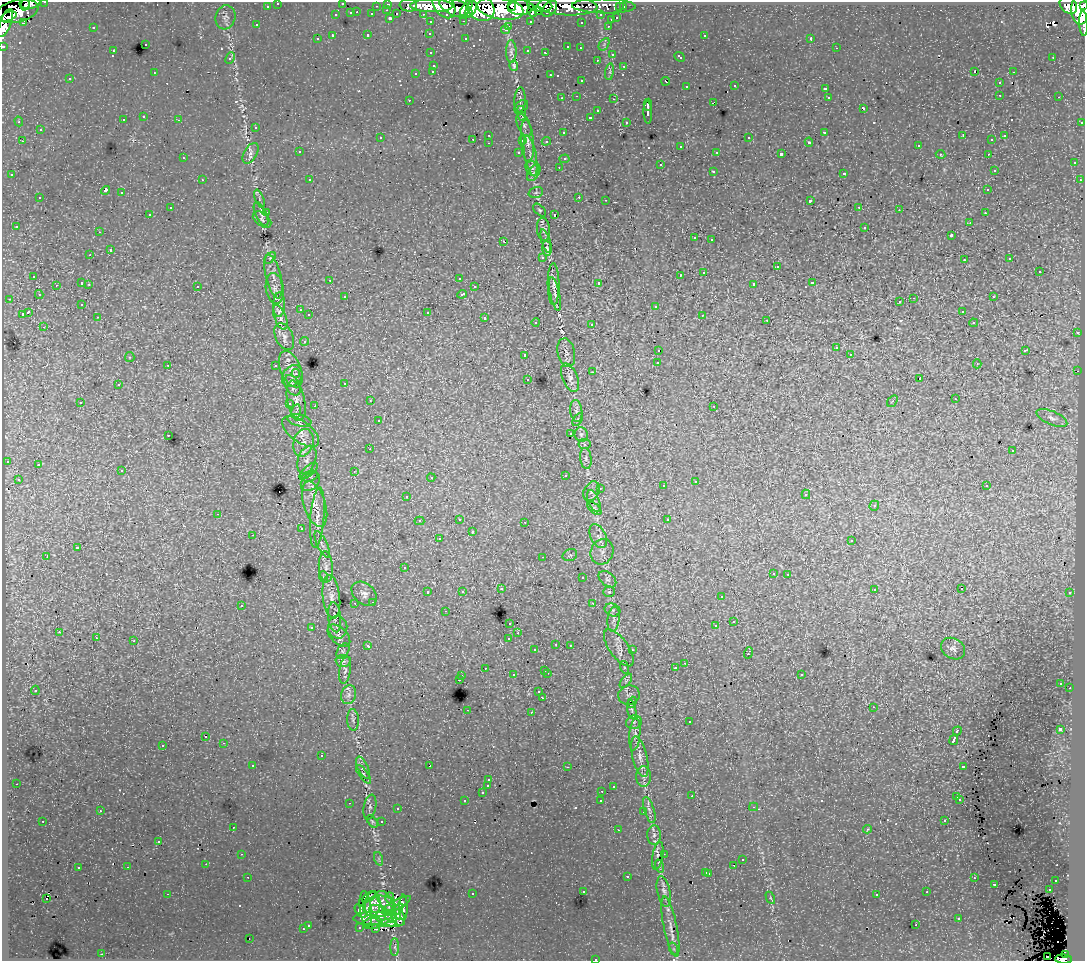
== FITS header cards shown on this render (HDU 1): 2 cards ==
NAXIS1  =                 1083
NAXIS2  =                  959

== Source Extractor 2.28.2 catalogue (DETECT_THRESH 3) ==
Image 1083 x 959 px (HDU 1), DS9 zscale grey, 1 PNG px = 1 image px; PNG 1087 x 963 px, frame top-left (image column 1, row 959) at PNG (2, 2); each listed source drawn as its Kron ellipse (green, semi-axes under 4 px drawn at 4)
Background 206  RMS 2.2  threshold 6.64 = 3 sigma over >= 5 px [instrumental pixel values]
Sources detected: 595; of the 595, the 500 brightest by FLUX_AUTO listed and drawn (95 fainter detections omitted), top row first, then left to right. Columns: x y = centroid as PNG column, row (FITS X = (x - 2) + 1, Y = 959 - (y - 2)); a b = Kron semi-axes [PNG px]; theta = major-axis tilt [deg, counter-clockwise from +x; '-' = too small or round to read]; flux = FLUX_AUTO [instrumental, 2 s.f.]
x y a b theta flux
45 2 3 2 - 4100
30 3 11 5 4 43000
278 3 3 3 - 3600
342 3 3 3 - 580
388 4 3 3 - 5600
25 5 5 3 - 31000
408 5 8 6 -8 21000
540 5 13 6 -5 97000
1068 5 10 7 -44 120000
267 6 3 3 - 2000
376 6 3 2 - 1400
431 6 21 6 -1 260000
444 6 14 9 -52 180000
512 6 5 3 - 54000
568 6 30 9 -2 150000
604 6 32 7 -1 50000
1084 6 4 2 - 63000
620 7 3 3 - 1600
623 7 3 3 - 2600
456 8 18 8 -21 240000
466 8 9 4 53 130000
521 8 13 7 1 250000
471 9 8 5 68 130000
481 9 13 12 - 290000
501 9 23 10 -10 650000
549 9 9 6 48 100000
387 10 3 2 - 350
532 10 6 4 -81 85000
1080 10 15 9 -88 410000
17 11 21 11 13 270000
538 11 4 3 - 79000
357 12 3 2 - 470
351 13 3 3 - 990
372 14 3 3 - 1600
397 14 3 2 - 320
423 14 3 2 - 2800
336 15 3 3 - 450
601 15 3 3 - 2200
8 16 8 3 21 140000
225 17 12 10 75 730
390 18 3 3 - 1500
617 18 3 3 - 670
611 20 3 3 - 690
464 21 3 2 - 490
530 21 3 3 - 1800
431 22 3 3 - 2700
581 22 3 2 - 200
6 23 15 5 69 210000
23 23 3 3 - 200
1084 23 13 4 -87 47000
257 25 3 2 - 210
509 26 3 3 - 650
608 26 3 3 - 450
93 27 3 2 - 960
505 30 4 3 - 440
430 33 4 4 - 240
368 35 3 3 - 630
704 35 3 3 - 370
333 36 3 3 - 1600
466 38 3 3 - 330
811 38 3 3 - 19000
317 39 3 2 - 200
145 44 3 3 - 510
604 44 7 4 58 280
3 46 3 3 - 6400
568 47 3 3 - 630
580 48 3 2 - 240
836 48 3 2 - 230
528 50 4 3 - 240
113 51 3 3 - 320
511 52 11 5 -89 670
431 53 3 2 - 270
546 53 4 3 - 440
612 54 3 3 - 410
680 57 5 3 - 380
1053 57 3 2 - 220
230 58 6 3 64 600
597 60 3 2 - 210
434 66 3 3 - 470
514 66 5 3 - 310
624 66 3 3 - 420
433 71 3 3 - 340
975 71 3 3 - 1300
154 72 3 2 - 220
610 72 8 4 82 290
1013 72 3 2 - 430
416 73 3 3 - 740
550 75 3 2 - 520
70 79 3 3 - 270
582 81 3 2 - 800
666 81 4 3 - 590
999 83 3 3 - 370
735 86 3 3 - 500
686 87 3 3 - 340
825 89 3 3 - 510
1000 95 3 2 - 400
577 96 3 2 - 240
828 97 3 3 - 370
1059 97 3 2 - 280
562 98 3 2 - 220
614 99 3 2 - 550
409 100 3 2 - 240
520 100 12 5 87 520
713 102 4 2 - 530
648 105 6 3 88 2600
521 107 8 5 46 340
863 108 4 3 - 930
598 110 3 3 - 470
648 112 11 3 -88 3200
521 113 7 5 -87 350
144 117 3 3 - 410
590 117 3 3 - 1400
123 120 3 3 - 300
179 120 3 2 - 260
19 121 5 4 - 200
626 122 3 3 - 210
1082 122 3 2 - 1100
524 125 12 6 -64 570
256 127 3 3 - 440
40 130 3 3 - 440
824 132 3 2 - 910
563 133 3 3 - 260
489 135 3 2 - 290
963 136 4 3 - 730
1004 136 4 3 - 280
380 138 3 2 - 310
749 138 3 3 - 550
473 139 3 2 - 460
523 140 3 3 - 970
992 140 3 3 - 210
22 141 3 2 - 390
527 141 21 6 -85 900
546 141 4 4 - 250
809 142 5 4 - 230
489 143 3 2 - 190
681 146 3 3 - 360
918 146 3 3 - 340
299 152 3 3 - 400
717 152 4 3 - 240
251 153 11 6 59 720
519 153 3 3 - 360
781 154 4 3 - 2700
940 154 5 4 - 230
988 154 3 2 - 280
531 156 21 6 -80 1100
183 158 3 3 - 220
564 159 5 4 - 230
1074 163 3 3 - 390
660 165 3 3 - 640
559 167 3 2 - 240
532 168 8 6 -60 410
994 170 3 3 - 270
713 171 3 3 - 500
534 173 9 5 57 450
844 173 3 3 - 500
12 175 3 3 - 290
202 180 3 3 - 370
310 180 3 2 - 210
1081 180 3 2 - 220
105 190 4 3 - 2200
988 190 3 3 - 250
536 192 7 5 18 290
121 193 3 3 - 560
579 197 3 2 - 480
40 198 3 3 - 500
259 199 9 3 -69 300
606 200 3 2 - 200
810 201 4 3 - 1600
859 207 3 2 - 320
171 208 3 3 - 350
539 210 7 4 -46 250
899 210 3 2 - 250
266 212 3 2 - 290
985 213 3 3 - 260
150 214 4 3 - 1600
261 214 13 5 -65 700
554 215 3 3 - 1700
262 220 10 6 -37 470
970 222 3 3 - 220
16 226 3 3 - 320
865 227 3 3 - 600
543 229 11 6 -84 600
99 232 3 2 - 220
951 235 3 3 - 1300
695 238 3 3 - 370
712 239 3 3 - 690
504 241 3 2 - 610
546 241 12 3 -74 340
547 248 7 5 -87 280
110 250 3 3 - 1000
90 255 3 2 - 270
542 257 3 3 - 780
270 258 7 4 44 260
1010 259 3 3 - 310
964 260 3 2 - 320
777 267 3 3 - 1200
704 272 3 3 - 660
1039 272 3 3 - 800
680 275 3 2 - 5200
34 276 3 3 - 310
273 277 22 7 -77 1300
460 278 4 3 - 210
330 280 3 2 - 260
82 283 3 3 - 970
599 283 3 3 - 2900
812 283 3 3 - 790
89 284 3 3 - 350
554 284 21 6 -89 800
754 284 4 3 - 1200
56 285 3 2 - 260
197 286 3 3 - 1200
474 287 3 3 - 460
275 289 15 9 -81 1000
39 294 4 4 - 270
462 294 5 3 - 680
555 294 17 4 -78 720
345 297 3 3 - 400
993 297 3 3 - 370
914 298 3 2 - 590
9 299 3 3 - 300
900 302 3 3 - 400
82 304 3 3 - 210
279 305 12 6 88 570
656 306 3 3 - 540
300 310 3 2 - 280
962 311 3 2 - 370
28 312 4 3 - 2000
428 312 3 3 - 810
22 314 4 3 - 920
309 315 3 3 - 450
702 315 3 2 - 350
98 317 3 2 - 300
280 317 13 6 -68 650
485 318 3 3 - 710
767 320 3 2 - 300
536 322 4 4 - 350
973 323 4 4 - 320
592 324 3 3 - 880
44 327 4 3 - 370
1077 333 3 3 - 490
284 336 14 9 -65 940
304 341 4 4 - 430
836 348 4 4 - 380
658 350 3 2 - 560
1025 350 3 3 - 710
566 353 14 8 -78 930
850 354 4 4 - 320
525 355 4 3 - 550
130 357 5 4 - 210
658 362 3 3 - 1300
977 364 4 4 - 280
168 365 3 2 - 420
276 366 3 3 - 600
291 369 19 10 -67 1700
1078 371 2 2 - 280
593 372 3 2 - 1000
296 373 4 4 - 360
292 376 12 9 55 990
570 378 15 7 -67 800
528 379 4 3 - 320
920 379 3 3 - 1300
345 383 3 3 - 1200
118 385 3 3 - 460
292 385 11 7 -60 790
955 399 3 3 - 220
296 401 20 8 -79 1600
370 401 3 3 - 400
892 401 6 4 56 220
80 402 3 3 - 350
290 404 3 3 - 620
315 406 3 3 - 1600
714 406 3 2 - 260
296 411 7 4 76 520
576 411 11 6 -83 640
1052 418 16 7 -23 940
578 419 7 4 59 290
299 420 12 6 -12 700
378 421 3 3 - 250
301 431 21 10 -36 1800
571 434 3 3 - 310
581 434 7 6 - 360
168 435 3 2 - 430
303 443 14 10 74 1400
584 444 6 5 - 440
370 449 3 2 - 290
1012 451 4 3 - 290
586 458 10 5 -83 550
307 460 14 9 70 1300
7 461 3 3 - 310
38 465 3 3 - 450
122 471 4 3 - 360
309 471 11 5 41 590
354 472 4 3 - 280
565 475 3 2 - 280
310 476 8 5 17 360
431 478 4 3 - 290
18 479 4 3 - 290
695 481 3 2 - 320
310 482 11 8 44 650
663 486 3 3 - 370
986 486 3 3 - 230
600 488 3 3 - 270
592 491 10 7 61 650
806 494 5 4 - 350
407 496 3 3 - 320
594 501 11 5 -69 430
315 504 23 11 -72 2300
874 506 5 4 - 340
594 508 8 4 -40 290
218 514 3 2 - 420
317 518 30 7 85 1900
459 519 3 3 - 540
667 520 3 3 - 330
419 521 5 4 - 370
525 522 3 3 - 240
301 529 4 3 - 250
472 532 3 3 - 670
253 535 3 2 - 250
598 536 13 7 -63 1400
439 539 3 3 - 430
852 541 3 3 - 400
322 544 14 5 -65 650
77 548 4 3 - 1200
602 552 13 11 67 1200
570 555 7 6 - 280
47 556 3 2 - 1100
543 557 3 2 - 290
326 567 15 7 -87 970
404 568 3 3 - 230
773 573 3 3 - 330
788 574 3 2 - 340
324 577 6 4 -69 200
582 578 3 3 - 450
607 579 10 6 -40 600
501 589 3 3 - 430
874 589 3 3 - 440
962 589 3 2 - 280
462 591 4 3 - 420
428 592 3 3 - 580
609 592 6 5 - 230
1070 593 4 3 - 420
364 594 14 10 -41 1100
331 597 22 8 -83 1400
721 597 4 3 - 340
373 602 3 3 - 440
355 603 3 2 - 290
593 603 3 3 - 240
241 605 3 3 - 500
612 610 8 6 -21 500
445 611 3 2 - 280
335 617 15 6 -84 740
614 619 13 6 83 660
734 621 3 3 - 1500
510 623 3 3 - 400
716 626 3 3 - 1500
312 627 3 3 - 530
338 627 11 9 -87 730
59 632 3 2 - 390
518 633 3 3 - 250
339 636 14 8 -44 860
96 638 3 2 - 420
509 638 4 3 - 950
134 641 3 3 - 1200
556 644 3 2 - 250
570 645 3 3 - 430
368 646 4 3 - 400
619 648 22 9 -54 1400
953 649 13 10 -32 890
535 650 3 3 - 290
632 650 3 3 - 420
343 651 8 5 54 370
748 653 6 3 70 1100
343 661 7 6 - 380
685 663 3 3 - 310
624 667 6 4 -72 280
485 668 3 2 - 310
675 668 3 3 - 1200
345 670 14 5 82 600
545 670 3 3 - 390
547 673 3 2 - 720
801 674 3 3 - 460
513 675 3 3 - 430
462 676 3 3 - 450
459 679 3 3 - 670
626 681 8 4 53 370
1061 683 3 2 - 240
1070 688 3 2 - 280
35 690 5 4 - 210
539 692 3 3 - 280
349 695 9 7 74 630
629 695 11 9 13 690
542 697 4 3 - 1200
632 702 6 3 68 520
873 707 4 3 - 270
632 709 9 4 -80 350
467 710 3 2 - 310
531 712 3 2 - 480
353 720 11 6 -87 520
634 722 8 6 20 500
689 722 3 3 - 440
1060 729 3 3 - 3600
957 731 5 3 - 1400
635 734 16 5 85 800
206 737 3 2 - 270
954 740 5 3 - 3800
224 743 3 2 - 340
163 745 3 3 - 450
321 756 3 2 - 770
640 757 21 7 -76 1300
253 765 3 3 - 300
430 766 4 3 - 1400
963 766 4 3 - 700
567 767 3 2 - 200
363 768 12 5 -65 610
364 774 11 4 -54 330
644 776 10 7 -90 710
489 780 3 3 - 270
16 784 3 2 - 330
488 786 3 3 - 1900
613 787 3 3 - 270
602 791 3 2 - 430
482 793 3 3 - 290
692 796 3 2 - 210
957 797 3 3 - 760
960 799 3 3 - 330
601 800 3 3 - 380
465 801 3 3 - 260
349 803 3 2 - 440
370 807 12 6 79 570
754 807 4 4 - 340
397 809 3 2 - 260
649 810 13 5 -72 660
100 811 3 3 - 220
644 812 3 3 - 970
43 821 3 2 - 200
372 821 7 4 -53 230
945 821 3 3 - 480
382 822 3 3 - 1200
233 827 3 2 - 220
867 829 4 3 - 270
618 830 3 2 - 200
654 835 9 7 88 620
159 842 3 3 - 310
242 854 3 3 - 240
664 854 3 2 - 220
658 856 14 5 80 530
379 859 7 4 -72 260
742 860 3 3 - 220
206 864 2 2 - 310
734 865 2 2 - 340
659 866 7 4 -72 310
128 867 3 2 - 340
78 868 3 3 - 550
706 872 3 3 - 620
709 873 3 3 - 520
627 876 3 3 - 750
248 877 3 2 - 200
974 878 3 2 - 400
1056 880 3 3 - 340
994 884 3 3 - 980
1049 890 3 2 - 370
583 892 3 3 - 310
664 892 15 6 -78 800
927 892 3 2 - 220
167 894 3 2 - 950
472 894 3 2 - 700
877 894 3 3 - 230
369 897 7 2 32 470
390 898 5 2 - 260
770 898 6 4 -64 200
46 899 3 2 - 420
385 901 11 6 -55 1500
372 904 12 7 84 1200
396 904 16 5 27 990
379 906 16 10 3 1800
403 907 13 3 -90 490
366 909 18 6 -83 210
398 909 6 4 51 750
361 911 8 4 -50 300
390 914 9 5 -69 1200
383 916 16 7 -32 2100
399 917 8 6 -73 770
373 918 20 6 -1 1100
959 919 3 3 - 600
373 923 10 5 9 450
392 923 13 4 3 810
308 925 3 3 - 360
916 925 3 2 - 230
360 927 3 3 - 320
670 927 30 6 -79 1600
303 929 3 2 - 440
375 929 3 2 - 200
249 939 3 2 - 330
395 947 9 4 90 350
674 949 6 4 -71 240
102 954 3 2 - 440
1065 955 4 3 - 59000
1047 956 2 2 - 440
595 959 3 2 - 580
1063 959 8 4 -2 120000
At the frame edge (FLAGS 8, measured only in part): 11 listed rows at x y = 45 2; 30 3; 278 3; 342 3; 1084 6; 6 23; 1084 23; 3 46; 670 927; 595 959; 1063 959
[95 fainter detections neither listed nor drawn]